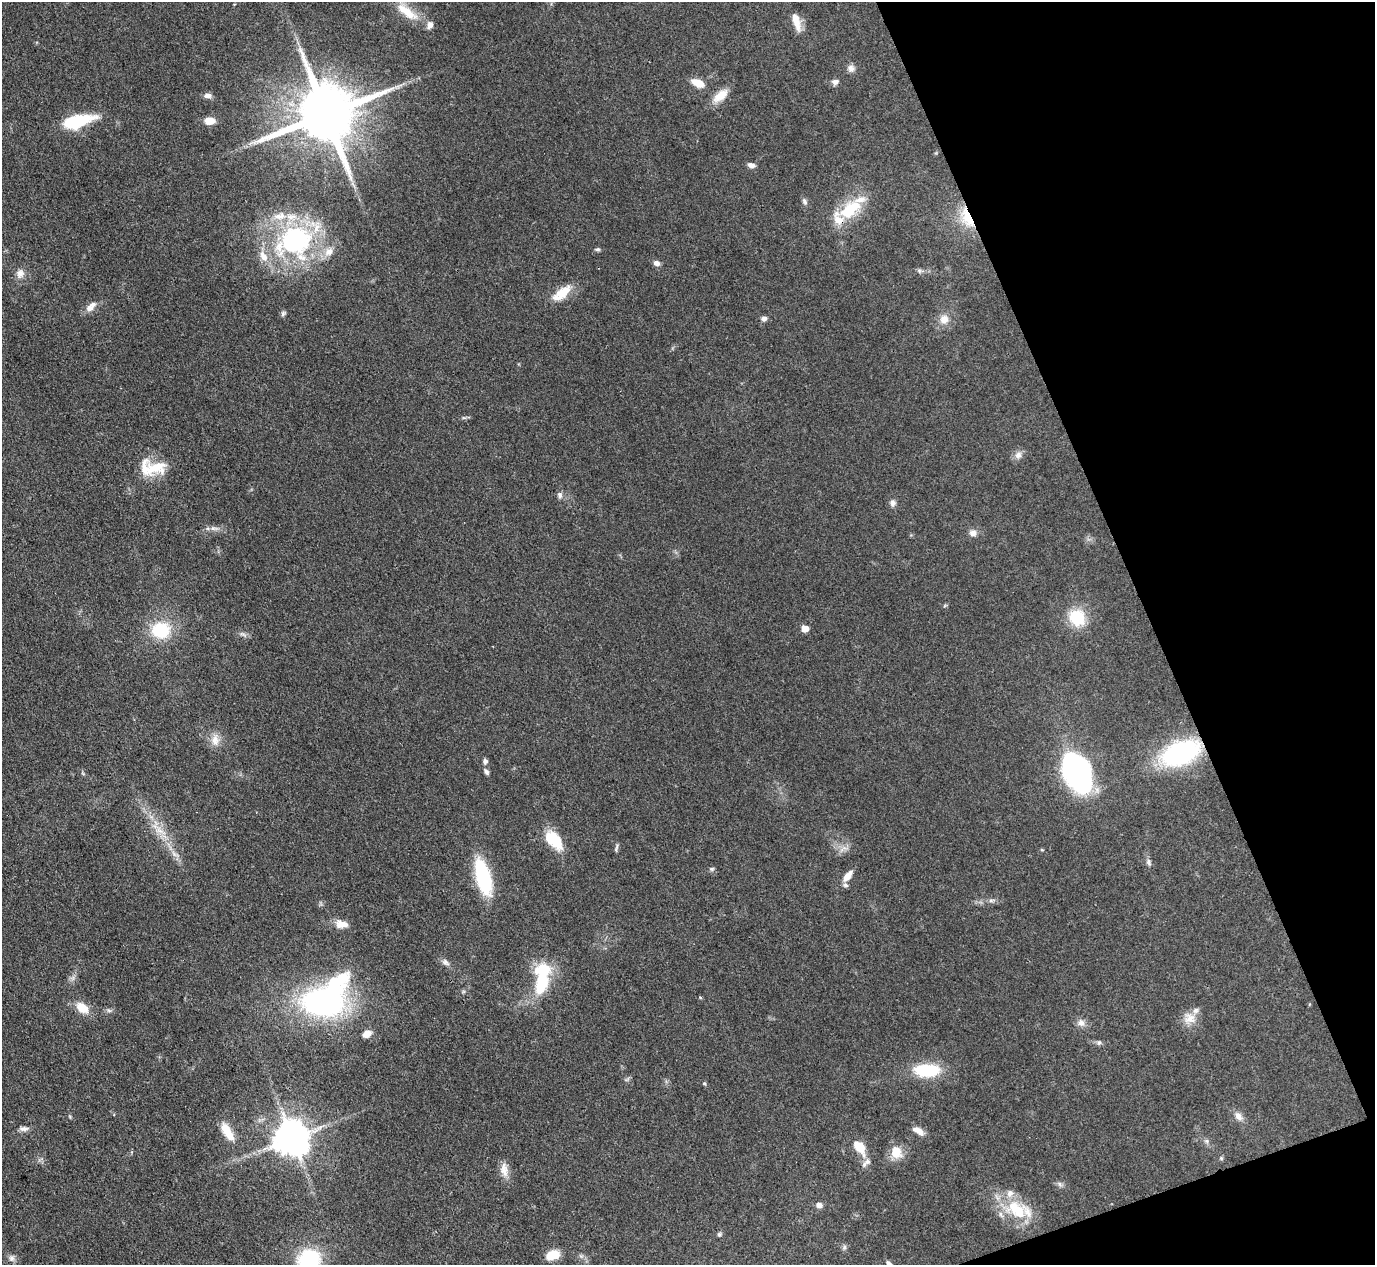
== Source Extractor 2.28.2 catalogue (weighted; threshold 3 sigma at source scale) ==
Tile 12 of 4 x 4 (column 4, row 3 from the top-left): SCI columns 4120-5492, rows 1412-2674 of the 5494 x 5480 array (HDU 1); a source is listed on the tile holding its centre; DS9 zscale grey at full resolution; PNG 1377 x 1267 px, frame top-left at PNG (2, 2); no overlay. Shown black and unused: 18% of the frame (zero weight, under 3 of 4 exposures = <1% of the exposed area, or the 3 px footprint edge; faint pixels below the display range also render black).
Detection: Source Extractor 2.28.2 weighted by HDU 2 'WHT'; one run over the whole footprint, this tile lists its part. Background 0.0878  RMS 0.0065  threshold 0.0293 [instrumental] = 3 sigma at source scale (4.5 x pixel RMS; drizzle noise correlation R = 1.50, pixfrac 1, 0.05/0.05 arcsec/px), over >= 5 px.
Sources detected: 95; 2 inside a brighter object's white glare — not listed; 7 inside a brighter listed object's ellipse — not listed separately; the other 86 listed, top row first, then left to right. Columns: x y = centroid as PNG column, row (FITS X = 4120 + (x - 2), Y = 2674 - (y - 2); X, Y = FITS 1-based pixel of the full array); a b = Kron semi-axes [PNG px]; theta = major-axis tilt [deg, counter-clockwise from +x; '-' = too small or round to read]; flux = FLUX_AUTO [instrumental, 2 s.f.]
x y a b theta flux
407 12 38 12 -37 17
796 21 24 8 -73 8.5
851 68 10 9 - 3
835 82 8 7 - 2.5
698 83 14 8 -23 9
208 96 10 6 1 3
720 96 22 11 39 9.4
325 114 17 16 - 5800
77 121 32 12 14 37
209 121 10 8 1 7.7
751 165 9 6 -13 2.7
805 202 8 5 -65 1.9
850 209 33 18 40 28
280 216 20 10 8 9.8
967 218 29 13 -66 19
295 240 22 19 30 110
597 249 8 5 -2 1.2
329 252 14 11 37 6.9
263 256 17 10 -63 8
657 263 8 7 - 2.7
919 271 7 5 -60 1.3
20 273 13 10 79 4.6
562 293 27 11 39 13
89 308 10 9 - 4.4
283 313 7 6 - 1.5
764 319 7 6 - 2.5
944 319 12 11 - 6.4
1018 455 10 9 - 3.6
152 468 36 19 1 22
560 495 9 6 -67 2.1
893 503 9 8 - 2.3
214 528 14 5 -1 3.1
973 533 9 8 - 3.4
1077 617 17 15 -45 25
805 628 5 5 - 11
161 630 19 17 2 31
243 634 12 3 -15 1.8
215 740 17 10 88 6.6
1181 753 28 16 23 130
485 761 7 6 - 1.9
1075 771 23 15 -64 280
486 772 8 5 -60 1.9
159 831 10 4 -9 3.1
554 840 24 13 -50 22
616 848 12 3 75 1.3
844 848 9 4 -6 2.2
1042 850 5 3 - 0.62
174 854 13 5 -35 3.3
1149 862 9 6 -72 2
712 869 7 5 0 1.3
848 876 14 7 52 6.2
483 877 32 12 -75 58
991 900 9 4 8 1.6
341 924 17 10 -7 6.2
445 962 11 7 -40 2.6
541 982 22 12 77 32
700 997 5 3 - 0.58
323 1002 44 29 31 180
82 1008 15 11 -36 11
109 1010 7 4 -2 1.4
1189 1019 18 14 -10 8.3
1081 1023 11 9 -43 3.9
367 1033 11 8 26 4.4
1099 1043 7 7 - 1.8
927 1070 24 12 0 36
704 1083 5 4 - 0.94
1238 1116 13 9 -56 4.5
24 1129 13 6 -1 2.8
227 1131 22 9 -60 12
918 1131 15 7 -30 5.1
292 1138 10 10 - 1600
1207 1141 6 6 - 1.5
860 1147 14 8 -51 15
896 1152 16 13 -74 11
1221 1158 5 5 - 0.96
867 1161 9 7 9 2.8
504 1170 20 10 -80 6.3
1060 1184 9 6 -28 1.9
819 1205 8 6 -12 2.9
1016 1210 35 22 -33 31
719 1234 5 5 - 1.2
844 1247 7 5 48 1.5
553 1255 12 8 21 14
12 1258 9 7 -90 2.4
309 1261 20 18 69 63
889 1263 9 6 -47 2.3
Overlapping masked pixels (flux is a lower limit): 2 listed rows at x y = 967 218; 1181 753
Isophote crosses this tile's border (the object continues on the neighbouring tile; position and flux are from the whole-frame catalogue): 2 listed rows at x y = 309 1261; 889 1263